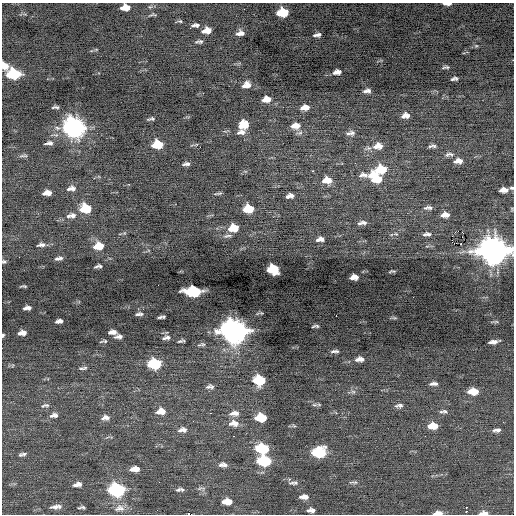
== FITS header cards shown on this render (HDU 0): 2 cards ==
NAXIS1  =                  512 / Axis length
NAXIS2  =                  512 / Axis length

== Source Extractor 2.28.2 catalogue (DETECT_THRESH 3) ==
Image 512 x 512 px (HDU 0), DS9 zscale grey, 1 PNG px = 1 image px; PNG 516 x 516 px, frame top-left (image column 1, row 512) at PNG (2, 3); no overlay
Background -0.0899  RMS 0.86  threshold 2.58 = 3 sigma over >= 5 px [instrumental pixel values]
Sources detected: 152; all 152 listed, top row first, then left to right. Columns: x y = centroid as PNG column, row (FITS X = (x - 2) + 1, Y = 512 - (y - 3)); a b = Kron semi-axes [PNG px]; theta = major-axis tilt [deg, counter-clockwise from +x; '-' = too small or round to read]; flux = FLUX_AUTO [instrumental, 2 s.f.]
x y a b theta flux
447 4 9 3 -1 250
125 7 8 5 4 600
150 7 7 4 18 90
283 12 9 6 5 2400
153 15 11 3 3 91
180 21 6 4 -4 81
196 25 9 4 7 160
190 28 3 2 - 50
207 30 8 5 10 560
240 33 9 6 6 290
317 35 8 4 8 190
201 41 7 6 - 130
476 46 6 3 17 70
5 66 9 6 -50 540
446 67 8 3 6 110
337 72 8 5 11 300
13 74 10 7 -1 3900
454 79 6 3 8 140
246 85 9 6 17 410
367 91 8 4 6 190
266 99 9 6 9 500
55 107 7 3 4 120
305 108 9 5 11 480
405 116 8 6 10 340
151 119 7 3 8 100
244 125 8 7 - 1100
295 126 12 7 7 490
74 128 11 9 -5 31000
241 132 10 6 9 270
352 133 9 8 - 230
49 143 9 4 8 180
157 144 9 6 4 1700
380 146 9 6 -68 340
430 146 6 4 39 90
434 146 8 5 -26 110
376 147 8 6 36 340
451 154 9 6 2 180
22 156 9 4 0 120
456 161 6 5 - 200
460 161 8 6 -41 250
186 164 7 3 7 160
381 169 10 7 5 1800
313 171 3 2 - 210
363 175 13 6 6 280
375 178 13 9 -40 1900
327 180 10 7 5 690
71 188 11 5 9 270
512 188 5 4 - 96
503 190 8 5 5 420
47 193 8 5 6 390
218 193 9 3 9 95
288 196 6 5 - 140
292 196 6 4 -54 170
428 208 11 5 3 180
85 209 9 7 1 1900
248 209 8 6 6 1600
73 215 8 6 6 220
443 215 8 5 24 210
447 215 7 5 -57 220
69 216 6 5 - 120
362 223 12 5 5 190
233 228 9 6 10 1200
458 231 2 2 - 3700
396 234 5 4 - 57
427 234 10 4 3 190
227 236 12 4 11 150
320 239 9 5 8 250
41 245 11 5 9 190
99 246 10 7 9 920
493 251 13 9 -3 79000
60 258 9 4 4 160
4 261 5 4 - 90
98 266 7 3 11 130
273 269 9 7 -7 2500
392 271 8 2 5 72
354 277 8 5 5 370
24 286 7 3 -4 69
194 291 11 7 2 6400
189 296 2 2 - 520
27 308 8 4 8 210
139 314 7 3 4 130
336 316 2 2 - 490
160 317 5 3 - 100
59 321 7 4 8 200
496 322 8 4 8 88
316 326 6 3 6 100
234 331 11 9 -5 60000
112 332 8 4 2 270
22 333 8 4 7 320
3 335 3 3 - 86
118 336 7 4 6 190
168 337 9 7 -13 160
164 338 6 5 - 110
105 341 6 5 - 85
180 341 8 4 13 98
493 342 10 4 7 270
335 351 10 4 3 150
360 359 11 6 2 320
155 364 9 7 3 4400
81 368 9 4 2 120
259 380 9 7 -1 2900
434 384 10 5 2 190
208 387 10 5 41 140
212 387 7 6 - 140
473 391 9 5 0 1000
353 392 7 5 -42 130
45 405 12 5 12 140
314 405 8 4 -8 120
399 406 10 5 5 170
161 411 10 7 5 540
445 411 7 5 -48 110
441 412 8 4 8 95
210 413 3 2 - 47
232 413 9 6 36 250
236 413 8 7 - 250
54 415 11 6 12 230
105 418 10 6 8 250
261 418 9 6 0 1800
503 422 2 2 - 40
234 423 13 8 -3 490
294 426 6 4 -19 73
433 426 9 6 0 830
182 430 13 7 5 300
497 430 8 4 5 200
234 436 2 2 - 230
262 448 10 7 -4 3200
319 452 10 7 4 4500
24 454 7 5 0 110
20 455 5 5 - 93
264 461 10 7 -3 4500
221 465 7 6 - 170
225 465 7 5 -46 140
133 469 7 5 8 300
137 469 6 5 - 300
354 482 12 4 2 130
293 483 13 5 2 170
79 484 7 5 -73 160
75 485 8 5 8 180
201 488 14 4 4 140
117 490 10 7 -1 9800
178 490 7 5 19 120
182 490 7 4 -36 97
304 497 9 5 0 330
227 502 10 6 0 650
55 507 11 5 4 280
83 507 8 4 -32 110
467 507 3 2 - 490
119 508 15 9 8 450
311 510 8 4 -2 270
466 511 3 2 - 71
438 513 10 4 3 350
484 513 9 4 2 480
At the frame edge (FLAGS 8, measured only in part): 9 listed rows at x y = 447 4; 125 7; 5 66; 512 188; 493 251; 4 261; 3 335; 438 513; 484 513